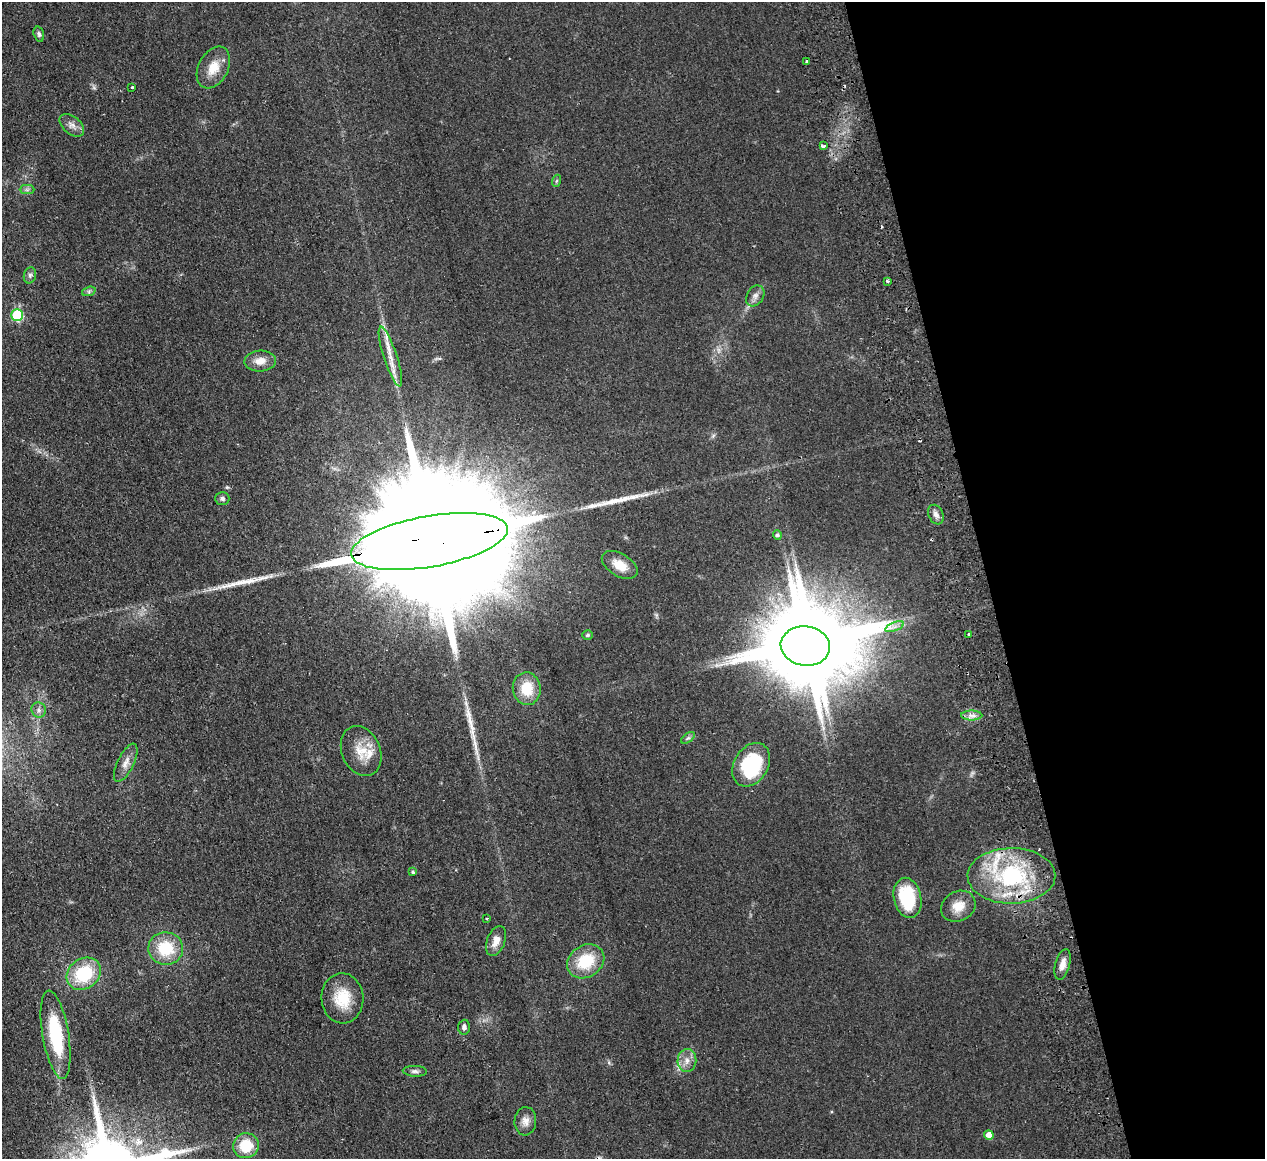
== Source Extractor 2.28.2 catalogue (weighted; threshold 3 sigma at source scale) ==
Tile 12 of 4 x 4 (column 4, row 3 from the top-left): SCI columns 3847-5109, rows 1436-2592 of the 5166 x 5065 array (HDU 1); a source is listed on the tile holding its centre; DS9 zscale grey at full resolution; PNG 1267 x 1161 px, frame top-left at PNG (2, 2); each listed source drawn as its Kron ellipse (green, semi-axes under 4 px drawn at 4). Shown black and unused: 22% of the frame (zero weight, under 2 of 3 exposures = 3% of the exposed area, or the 3 px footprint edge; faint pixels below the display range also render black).
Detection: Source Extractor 2.28.2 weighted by HDU 2 'WHT'; one run over the whole footprint, this tile lists its part. Background 0.0582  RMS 0.0088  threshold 0.0396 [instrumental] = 3 sigma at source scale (4.5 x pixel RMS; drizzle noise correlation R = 1.50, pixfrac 1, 0.05/0.05 arcsec/px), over >= 5 px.
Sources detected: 63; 1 too faint to see at this stretch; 2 inside a brighter object's white glare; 5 cosmic-ray / hot-pixel residue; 3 long thin detections or spike segments (spike, bleed or trail) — neither listed nor drawn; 3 inside a brighter listed object's ellipse — not listed separately; the other 49 listed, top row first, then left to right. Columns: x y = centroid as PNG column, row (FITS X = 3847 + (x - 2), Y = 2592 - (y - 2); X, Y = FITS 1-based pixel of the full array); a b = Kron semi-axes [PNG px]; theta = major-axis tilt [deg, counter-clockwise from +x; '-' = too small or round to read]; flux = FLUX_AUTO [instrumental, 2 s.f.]
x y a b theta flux
39 34 8 5 -74 1.9
806 61 3 3 - 1.7
213 67 22 14 62 16
132 87 3 3 - 1.6
72 125 14 8 -39 5.2
823 146 4 2 - 4.2
556 181 6 4 70 1.1
27 190 7 4 0 1.9
30 275 8 6 76 2.3
888 281 3 3 - 2.1
89 291 7 4 19 1.8
755 296 11 8 58 4.2
17 315 6 6 - 66
390 356 31 6 -72 13
260 361 16 10 3 8.6
222 499 7 6 - 2.4
936 515 10 7 -66 4.1
777 535 5 4 - 1.8
429 541 79 25 10 90000
620 565 20 11 -30 13
895 627 10 3 21 2.5
969 634 3 3 - 2.2
588 635 5 5 - 1.7
805 646 25 19 -7 12000
527 689 16 14 -82 22
39 710 8 7 - 2.9
972 715 10 5 -1 4
688 738 8 4 36 1.7
361 751 26 19 -67 19
126 763 21 8 64 7.1
751 765 23 17 58 60
413 872 4 3 - 1.4
1011 876 44 28 1 97
907 898 20 13 -77 44
958 906 18 14 30 13
486 918 3 2 - 1
496 941 15 9 68 7.1
166 948 17 16 - 33
586 961 19 16 32 31
1062 964 16 7 75 6.2
84 974 18 15 36 46
342 998 25 21 -86 26
464 1027 7 6 - 3.1
56 1035 44 13 -80 59
687 1060 11 9 88 6.5
415 1071 12 5 -3 2.8
525 1121 14 11 86 6.2
989 1135 5 5 - 6.9
246 1146 13 12 - 26
Overlapping masked pixels (flux is a lower limit): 2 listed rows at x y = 429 541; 805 646